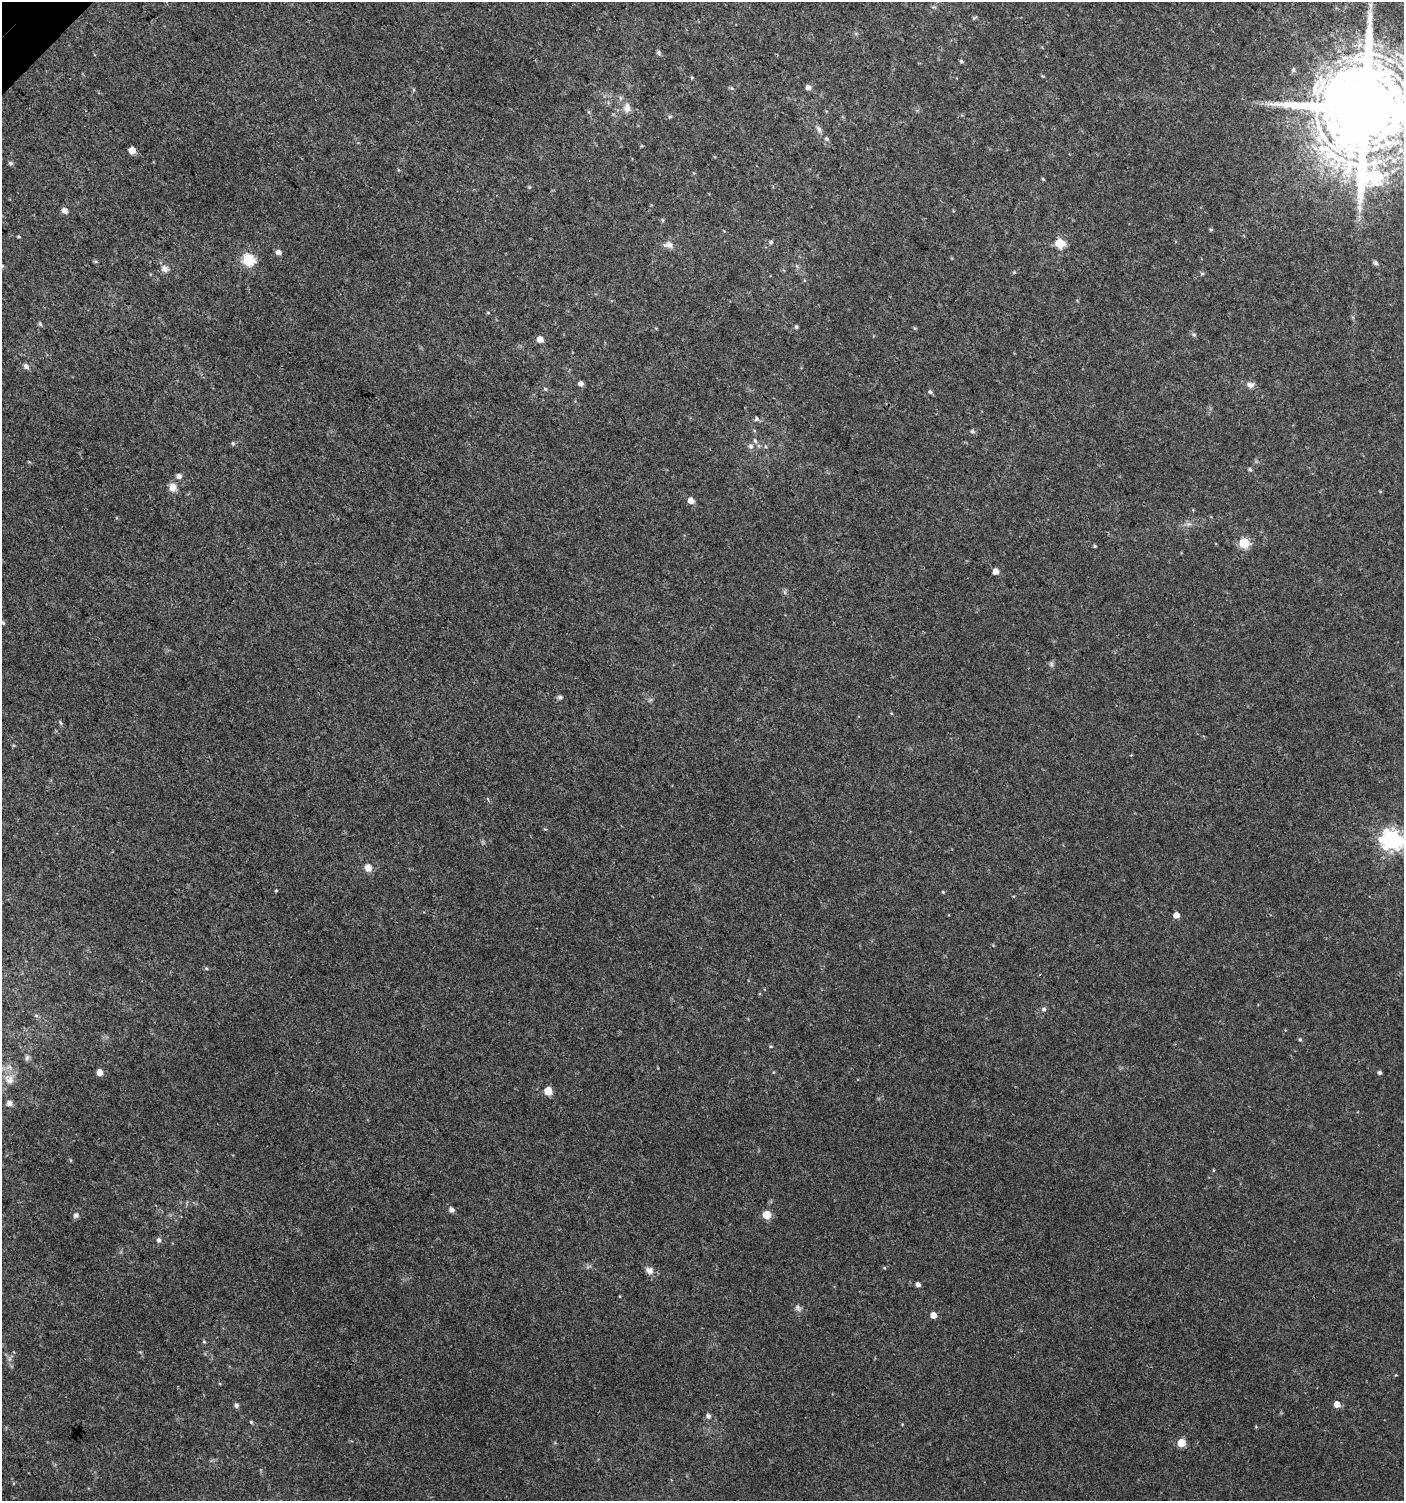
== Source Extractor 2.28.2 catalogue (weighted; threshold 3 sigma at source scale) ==
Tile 11 of 4 x 4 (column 3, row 3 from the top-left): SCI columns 3011-4412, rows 1531-3029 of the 6060 x 6084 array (HDU 1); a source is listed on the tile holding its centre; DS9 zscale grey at full resolution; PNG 1406 x 1503 px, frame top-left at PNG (2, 2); no overlay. Shown black and unused: <1% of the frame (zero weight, under 3 of 4 exposures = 4% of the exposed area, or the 3 px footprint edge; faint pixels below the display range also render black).
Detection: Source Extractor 2.28.2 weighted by HDU 2 'WHT'; one run over the whole footprint, this tile lists its part. Background 0.00477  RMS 0.0021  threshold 0.0096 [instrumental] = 3 sigma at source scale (4.5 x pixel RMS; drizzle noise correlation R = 1.50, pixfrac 1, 0.0396/0.0396 arcsec/px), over >= 5 px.
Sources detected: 93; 2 inside a brighter listed object's ellipse — not listed separately; the other 91 listed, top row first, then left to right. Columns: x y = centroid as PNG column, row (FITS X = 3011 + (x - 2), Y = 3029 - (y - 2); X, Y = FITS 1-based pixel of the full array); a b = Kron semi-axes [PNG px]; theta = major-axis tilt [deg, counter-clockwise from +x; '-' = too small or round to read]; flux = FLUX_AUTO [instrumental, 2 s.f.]
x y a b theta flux
1371 5 9 4 -81 0.68
975 18 8 3 19 0.26
659 53 7 4 -88 0.37
961 61 5 4 - 0.37
692 78 4 4 - 0.23
808 87 5 5 - 1
732 88 6 4 -88 0.3
620 98 6 4 90 0.4
627 108 14 9 88 1.4
1365 109 29 23 -78 4300
670 117 6 4 1 0.28
819 129 10 6 -62 0.73
826 139 7 4 -27 0.37
132 150 5 5 - 2.4
1330 155 31 18 9 10
10 163 6 4 -17 0.4
1043 179 4 4 - 0.19
529 187 5 4 - 0.23
1359 208 14 6 -85 1.3
65 211 6 5 - 1.1
662 220 5 4 - 0.27
1211 230 6 4 -1 0.24
19 236 3 3 - 0.35
771 242 5 5 - 0.31
1060 243 6 5 - 9.9
668 245 11 7 0 1.5
278 252 6 5 - 0.89
248 260 6 6 - 24
1376 263 7 5 -44 0.48
2 266 6 5 - 0.33
165 269 10 9 - 1.1
1014 272 5 4 - 0.23
488 313 5 3 - 0.18
40 324 5 5 - 0.35
796 327 4 4 - 0.37
914 328 5 3 - 0.23
1194 335 5 5 - 0.32
540 339 5 5 - 2.1
26 366 7 6 - 0.76
581 383 5 5 - 0.88
1250 385 10 8 -3 0.97
545 389 6 3 -70 0.25
930 392 6 5 - 0.42
756 419 6 5 - 0.41
973 431 6 6 - 0.44
755 441 8 5 -63 0.48
233 443 5 4 - 0.31
751 446 7 7 - 0.71
1250 469 6 4 -72 0.36
179 476 6 5 - 0.87
173 487 10 9 - 1.5
691 501 6 5 - 1.7
1244 543 6 5 - 13
1095 546 4 4 - 0.26
996 571 5 5 - 1.6
3 623 5 4 - 0.29
1051 664 8 5 -70 0.45
560 697 6 5 - 0.55
61 723 7 3 -71 0.28
488 799 4 3 - 0.21
1392 840 8 7 - 110
368 868 9 8 - 1.5
276 891 5 3 - 0.19
943 892 4 3 - 0.2
1176 915 5 5 - 1.4
206 968 6 3 -20 0.26
1044 1009 6 6 - 0.48
36 1016 6 3 19 0.26
1300 1039 5 4 - 0.3
771 1046 4 4 - 0.22
27 1058 8 5 68 0.49
100 1072 5 4 - 2
1379 1072 5 4 - 0.45
9 1080 14 11 -42 1.9
548 1091 5 5 - 5.4
9 1103 6 6 - 0.86
1213 1170 4 3 - 0.17
451 1210 6 5 - 0.76
76 1215 8 7 - 0.63
767 1215 5 5 - 6
159 1240 6 6 - 0.59
650 1270 11 9 -42 1.1
918 1284 4 4 - 0.81
798 1308 10 6 -56 0.68
933 1315 5 5 - 1.9
204 1342 6 3 -19 0.23
1337 1404 6 5 - 1.6
236 1405 6 5 - 0.53
708 1416 6 5 - 0.65
251 1422 5 4 - 0.25
1181 1443 5 5 - 5.6
Overlapping masked pixels (flux is a lower limit): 1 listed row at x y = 1365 109
Isophote crosses this tile's border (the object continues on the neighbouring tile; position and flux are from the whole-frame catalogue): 4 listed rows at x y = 1365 109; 2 266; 1392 840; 9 1080